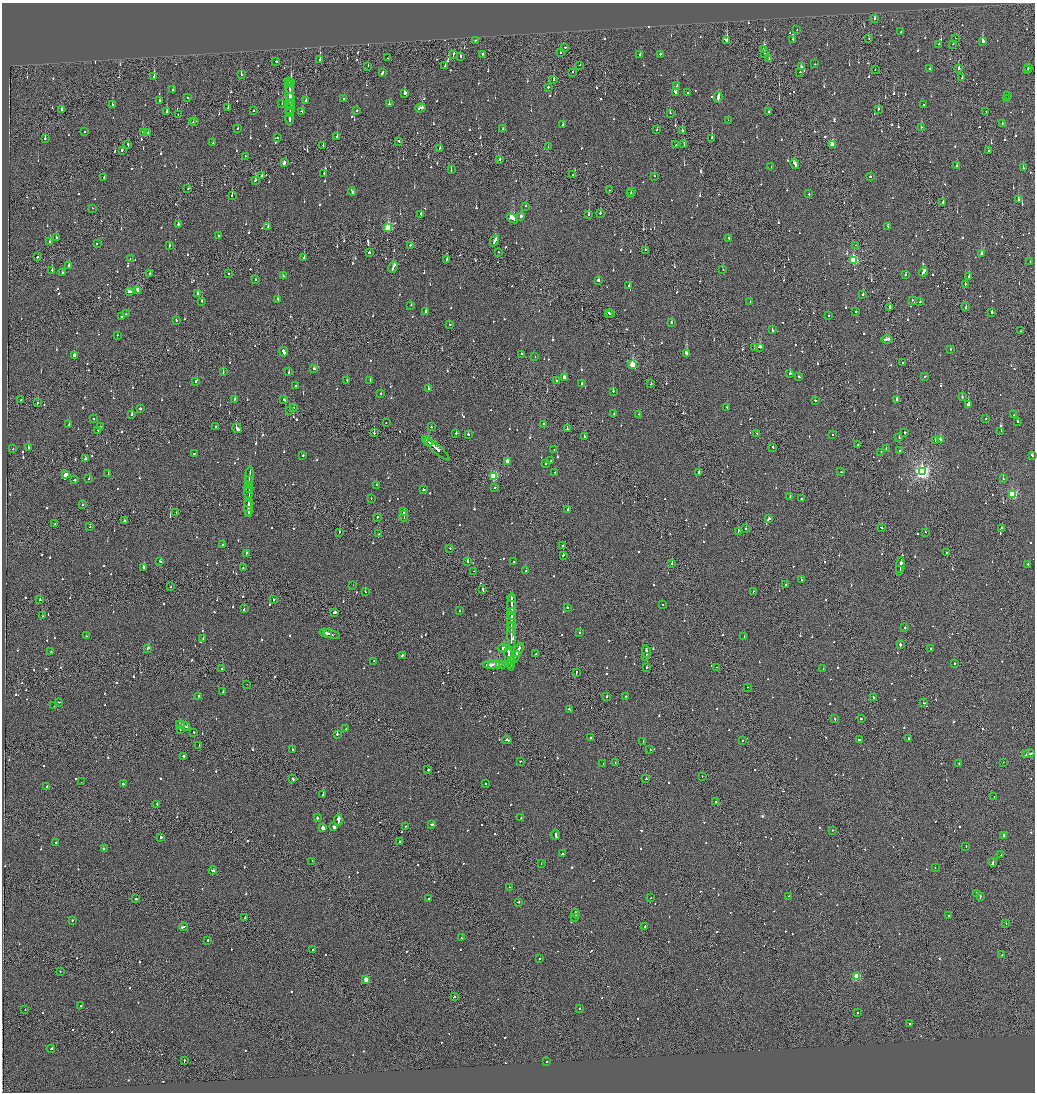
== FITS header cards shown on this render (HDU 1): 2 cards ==
NAXIS1  =                 2065
NAXIS2  =                 2180

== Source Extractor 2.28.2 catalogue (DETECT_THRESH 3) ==
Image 2065 x 2180 px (HDU 1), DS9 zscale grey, zoomed out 1/2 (1 PNG px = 2 x 2 image px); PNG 1037 x 1094 px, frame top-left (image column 1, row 2179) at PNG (2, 3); each listed source drawn as its Kron ellipse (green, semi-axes under 4 px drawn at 4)
Background -0.0987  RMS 0.067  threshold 0.2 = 3 sigma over >= 5 px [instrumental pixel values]
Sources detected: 1355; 59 cannot appear on this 1/2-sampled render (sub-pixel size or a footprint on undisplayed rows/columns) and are neither listed nor drawn; of the other 1296, the 500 brightest by FLUX_AUTO listed and drawn (796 fainter detections omitted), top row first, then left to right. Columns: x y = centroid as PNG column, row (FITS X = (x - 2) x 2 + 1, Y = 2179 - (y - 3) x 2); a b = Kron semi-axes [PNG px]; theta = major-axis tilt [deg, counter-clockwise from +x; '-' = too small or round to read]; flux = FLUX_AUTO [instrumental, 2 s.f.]
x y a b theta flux
875 19 2 2 - 590
797 29 2 2 - 180
901 31 2 2 - 88
869 38 2 1 - 78
955 38 2 2 - 93
793 39 2 2 - 100
475 40 2 2 - 78
727 40 3 2 - 760
983 41 2 2 - 590
939 44 2 2 - 82
953 44 2 1 - 110
565 47 2 2 - 450
763 49 3 2 - 420
561 52 2 2 - 150
765 53 2 2 - 150
454 54 3 2 - 180
482 54 2 2 - 310
640 54 2 2 - 100
660 54 2 2 - 360
460 57 2 2 - 500
387 58 2 2 - 230
769 59 2 1 - 100
320 60 2 2 - 460
276 61 2 2 - 140
815 64 2 1 - 93
580 65 2 1 - 90
368 66 2 1 - 110
445 66 2 2 - 170
801 67 2 2 - 91
959 68 2 2 - 470
1028 68 2 1 - 82
875 69 2 1 - 81
930 69 2 2 - 510
1028 70 2 2 - 80
573 72 2 2 - 81
800 72 2 2 - 120
382 73 2 2 - 200
241 75 2 2 - 210
154 76 2 2 - 440
962 78 2 2 - 300
554 80 2 2 - 81
289 82 3 1 - 160
291 82 2 1 - 450
677 86 2 2 - 470
289 87 6 1 90 870
548 87 2 2 - 140
173 90 2 2 - 130
688 92 2 2 - 130
290 93 8 2 88 600
405 93 2 2 - 2300
676 93 4 2 - 410
1008 96 2 2 - 160
188 97 2 2 - 100
718 97 5 2 - 450
1007 98 2 2 - 250
290 99 5 2 - 500
344 99 2 2 - 86
159 101 2 2 - 110
306 101 2 2 - 170
290 103 3 2 - 180
282 104 2 2 - 85
389 104 2 2 - 360
924 104 2 2 - 200
112 105 2 2 - 170
228 108 2 1 - 250
420 108 5 2 - 310
290 109 7 2 84 560
878 109 3 2 - 200
61 110 3 2 - 140
254 110 2 2 - 85
302 111 3 2 - 240
357 111 2 2 - 78
986 111 2 2 - 100
166 112 2 2 - 570
768 112 2 2 - 78
290 113 4 2 - 330
670 113 2 2 - 280
178 115 2 1 - 130
290 119 6 2 88 420
728 120 2 1 - 230
194 121 2 1 - 130
192 122 2 2 - 170
1002 124 2 2 - 89
563 125 2 2 - 130
921 127 2 1 - 250
237 129 2 2 - 190
503 129 2 2 - 78
656 130 2 1 - 270
85 131 2 2 - 99
682 131 2 2 - 130
143 132 2 2 - 140
148 132 2 2 - 370
337 136 3 2 - 100
277 138 2 2 - 100
712 138 3 2 - 300
45 139 2 2 - 580
398 141 2 1 - 130
213 143 2 2 - 87
684 144 2 1 - 79
832 144 3 2 - 360
128 145 3 2 - 110
323 145 2 2 - 140
676 145 2 1 - 96
548 147 2 1 - 140
439 149 2 2 - 120
122 150 2 2 - 270
988 151 2 1 - 260
246 156 2 2 - 170
500 159 2 1 - 720
284 162 4 2 - 1500
795 164 5 2 - 350
957 165 2 2 - 110
771 167 2 2 - 100
1023 168 2 2 - 170
451 170 2 2 - 360
324 173 2 1 - 150
573 175 2 1 - 300
262 176 3 2 - 160
654 176 2 2 - 130
104 177 2 2 - 140
870 177 2 2 - 180
255 181 3 2 - 120
188 189 2 2 - 85
609 190 2 2 - 92
352 191 4 2 - 250
631 192 3 1 - 110
631 194 2 2 - 110
809 194 2 2 - 120
232 195 2 2 - 91
1018 200 2 2 - 800
943 202 2 2 - 110
526 206 2 2 - 95
92 208 2 2 - 130
600 213 2 2 - 190
421 214 2 2 - 110
589 214 2 2 - 250
521 216 3 2 - 87
512 218 6 2 -36 2200
178 224 2 2 - 180
268 226 2 1 - 410
888 227 2 2 - 94
388 228 3 3 - 890
218 236 2 2 - 96
56 238 2 2 - 150
729 238 3 2 - 170
494 241 6 2 61 450
50 242 3 2 - 100
97 243 2 2 - 210
410 245 2 2 - 110
855 245 2 1 - 96
170 246 2 2 - 410
645 250 2 1 - 99
369 252 2 2 - 730
498 252 2 1 - 120
982 254 4 2 - 400
37 257 2 2 - 110
304 257 2 1 - 160
130 258 2 2 - 93
447 259 2 2 - 160
853 260 3 3 - 1100
1030 262 2 2 - 280
69 265 2 2 - 280
393 267 6 2 65 360
52 270 2 2 - 220
723 270 2 1 - 160
62 272 2 2 - 98
923 272 5 2 - 930
150 273 2 2 - 86
228 274 2 2 - 93
905 275 2 2 - 310
283 276 2 1 - 110
969 276 3 2 - 330
255 279 2 2 - 79
598 281 3 2 - 140
965 284 2 1 - 460
629 286 2 2 - 150
137 290 3 2 - 120
129 292 4 2 - 260
197 293 2 2 - 250
863 294 2 2 - 180
278 299 3 2 - 210
912 300 2 2 - 110
201 301 2 2 - 110
750 302 2 1 - 110
920 302 2 2 - 78
411 305 2 2 - 110
966 307 3 1 - 140
890 308 2 2 - 450
856 311 2 2 - 200
426 312 2 2 - 84
992 312 2 2 - 130
609 313 2 1 - 92
611 313 2 2 - 140
126 314 2 1 - 150
829 315 2 2 - 160
121 317 2 2 - 340
176 321 2 2 - 80
671 323 2 2 - 110
449 324 2 2 - 100
772 330 3 2 - 220
1020 331 2 1 - 110
117 335 2 1 - 81
887 339 5 2 - 890
754 347 2 2 - 150
760 347 3 2 - 570
950 349 2 2 - 89
284 352 4 2 - 580
686 353 4 2 - 320
522 354 2 2 - 81
74 355 2 2 - 1300
535 356 2 1 - 78
903 362 2 2 - 150
632 365 3 3 - 790
314 369 3 2 - 140
223 371 3 2 - 170
289 372 2 2 - 100
790 374 2 2 - 340
925 376 2 2 - 84
799 377 2 2 - 190
564 378 3 2 - 150
347 380 2 2 - 360
370 380 2 2 - 240
196 381 3 2 - 250
557 381 2 2 - 84
581 383 2 2 - 85
651 384 2 1 - 100
295 386 2 2 - 85
428 389 2 2 - 240
613 391 2 2 - 170
381 394 2 2 - 92
962 397 2 2 - 320
235 399 2 2 - 130
897 399 2 2 - 570
21 400 3 1 - 140
284 400 3 2 - 90
815 401 2 2 - 700
37 403 2 2 - 120
968 405 3 2 - 450
727 407 2 2 - 92
140 408 2 2 - 100
294 408 2 1 - 90
289 410 2 2 - 150
614 413 2 2 - 240
132 414 2 2 - 190
639 414 2 1 - 92
1014 415 2 2 - 150
94 419 2 2 - 84
985 419 2 1 - 140
1017 421 2 2 - 85
386 423 2 1 - 90
544 424 2 2 - 82
69 425 2 2 - 120
215 426 2 1 - 110
100 427 2 2 - 180
431 427 2 2 - 140
237 428 5 2 - 1600
567 429 2 2 - 84
98 430 3 2 - 180
1001 431 2 2 - 350
374 433 2 2 - 220
456 433 2 2 - 160
757 433 2 2 - 84
905 433 2 2 - 1400
468 434 2 2 - 220
832 435 2 2 - 99
584 437 2 2 - 110
899 437 2 2 - 110
426 440 4 2 - 330
940 440 3 2 - 190
428 441 5 2 - 380
935 441 2 1 - 110
858 445 2 1 - 480
773 447 3 1 - 240
28 448 2 2 - 470
13 449 2 2 - 200
437 449 16 2 -42 730
554 449 2 2 - 80
886 449 2 2 - 90
900 451 2 2 - 1300
881 452 2 2 - 79
194 454 2 2 - 120
303 455 2 2 - 110
1032 455 3 2 - 190
86 459 2 1 - 250
551 461 2 1 - 87
507 462 3 2 - 140
546 464 2 2 - 120
699 472 2 2 - 310
841 472 2 2 - 90
922 472 4 4 - 3900
555 473 2 2 - 95
108 474 2 2 - 190
65 475 3 2 - 5200
249 476 9 2 87 700
493 477 3 3 - 980
89 479 2 2 - 98
1003 479 2 1 - 110
74 480 2 2 - 83
249 482 6 1 89 490
376 485 2 2 - 170
249 487 5 1 - 360
495 487 2 1 - 110
423 490 2 2 - 220
249 493 7 1 -90 680
1012 494 3 3 - 1300
790 497 2 2 - 1300
371 498 2 2 - 94
802 499 2 1 - 460
248 503 5 1 - 590
82 504 2 2 - 84
248 508 8 2 -85 610
568 509 2 2 - 470
403 511 4 2 - 310
176 512 2 1 - 120
249 513 2 1 - 130
404 516 5 1 - 410
377 517 2 2 - 87
769 519 3 2 - 220
124 521 2 2 - 330
55 524 2 2 - 87
90 527 2 2 - 79
881 527 2 2 - 490
746 528 2 1 - 250
1001 528 2 1 - 96
738 531 3 2 - 150
339 532 3 2 - 89
925 532 2 2 - 84
379 534 2 1 - 400
222 545 2 2 - 290
563 546 2 2 - 150
450 548 2 1 - 100
946 552 2 1 - 310
246 553 2 2 - 100
563 555 2 2 - 160
160 561 2 2 - 130
468 561 3 2 - 240
513 562 2 2 - 1000
672 563 2 2 - 210
1028 564 2 2 - 100
900 566 9 2 83 5400
144 568 2 2 - 1100
243 568 2 2 - 79
900 570 3 1 - 1800
473 571 2 1 - 89
526 571 2 1 - 580
801 580 3 2 - 600
786 584 2 1 - 85
353 585 2 1 - 290
171 587 2 1 - 140
483 590 4 2 - 250
753 591 2 2 - 79
365 592 2 1 - 260
512 598 4 2 - 400
273 599 2 2 - 250
40 600 2 1 - 420
512 605 10 2 89 930
662 605 2 2 - 100
244 608 3 2 - 110
567 608 2 2 - 190
459 611 2 2 - 110
334 612 3 2 - 420
511 614 6 2 88 510
42 616 2 1 - 86
512 620 9 1 -89 650
511 628 5 1 - 660
905 628 2 2 - 160
326 633 6 1 -13 460
580 633 2 2 - 120
332 634 8 1 -18 350
511 635 13 2 -88 1600
86 636 2 2 - 170
744 637 2 2 - 230
203 639 2 2 - 110
900 645 2 2 - 430
148 648 3 2 - 170
503 648 6 2 7 800
930 649 3 1 - 320
518 650 7 2 65 490
646 651 6 2 -81 570
51 652 2 2 - 180
535 654 2 1 - 82
402 655 2 2 - 150
515 657 7 2 65 400
646 657 2 1 - 240
509 658 12 2 -79 2100
374 661 2 2 - 180
511 661 2 2 - 480
954 663 2 2 - 92
491 665 8 2 -1 1800
495 665 7 2 1 1000
501 665 5 1 - 800
511 665 3 2 - 820
717 667 3 1 - 180
647 668 2 2 - 400
222 669 2 2 - 720
823 669 2 2 - 170
576 673 3 1 - 120
247 684 2 1 - 84
747 687 2 1 - 88
223 692 2 2 - 150
198 696 2 2 - 130
607 696 2 1 - 990
625 697 2 1 - 120
873 697 2 2 - 270
59 702 2 2 - 170
924 703 2 1 - 180
54 706 2 2 - 670
569 709 3 2 - 160
835 719 2 2 - 510
861 719 3 2 - 130
180 724 4 2 - 240
185 726 5 2 - 290
346 729 4 2 - 210
180 730 2 2 - 120
194 732 2 2 - 83
337 734 2 2 - 3400
590 738 2 2 - 150
908 738 2 2 - 180
860 739 3 1 - 230
507 740 4 2 - 650
742 740 2 2 - 110
643 741 2 2 - 100
199 745 3 1 - 140
292 749 2 2 - 180
650 750 2 2 - 81
1029 754 6 2 14 410
1026 755 2 1 - 110
183 756 2 2 - 420
520 761 2 2 - 79
615 762 2 1 - 120
1003 762 2 1 - 200
603 763 2 2 - 92
959 764 2 2 - 95
428 770 2 2 - 170
702 776 2 2 - 100
293 779 3 2 - 150
646 779 2 2 - 91
81 782 2 2 - 400
486 783 2 2 - 83
123 784 2 2 - 86
47 786 2 2 - 370
323 795 3 2 - 1000
994 797 2 2 - 120
716 802 2 2 - 150
157 804 3 2 - 150
317 818 2 2 - 950
521 818 2 2 - 120
338 820 5 2 - 4800
432 824 3 2 - 360
406 826 2 1 - 420
323 827 2 2 - 8200
334 827 3 2 - 1500
832 830 2 2 - 96
556 835 5 2 - 300
1003 835 2 2 - 170
161 837 2 2 - 340
399 841 2 2 - 150
56 842 2 2 - 88
966 846 2 2 - 81
104 849 2 1 - 340
562 854 2 2 - 100
1001 855 2 2 - 91
312 861 2 1 - 80
993 862 4 2 - 280
541 864 2 1 - 98
935 868 2 1 - 95
213 870 4 2 - 510
509 887 2 2 - 94
976 893 2 2 - 160
789 896 2 2 - 93
980 897 3 2 - 110
651 898 2 1 - 86
136 899 2 2 - 380
429 899 2 2 - 570
518 902 3 2 - 130
576 913 5 2 - 320
948 915 2 1 - 78
245 917 3 2 - 340
575 918 2 1 - 350
72 921 2 2 - 120
1006 924 2 1 - 86
644 926 3 1 - 230
183 927 4 2 - 220
462 938 3 2 - 210
208 940 2 2 - 100
312 949 2 2 - 90
1002 955 2 1 - 340
539 959 2 2 - 85
60 971 2 2 - 92
857 976 3 3 - 640
366 980 3 3 - 250
454 997 2 2 - 140
81 1005 2 2 - 94
579 1008 2 2 - 300
25 1010 2 1 - 95
857 1013 2 2 - 140
909 1023 2 1 - 330
51 1049 4 2 - 260
184 1061 2 1 - 150
546 1062 2 2 - 2300
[796 fainter detections neither listed nor drawn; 59 sub-pixel or undisplayed-footprint detections neither listed nor drawn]